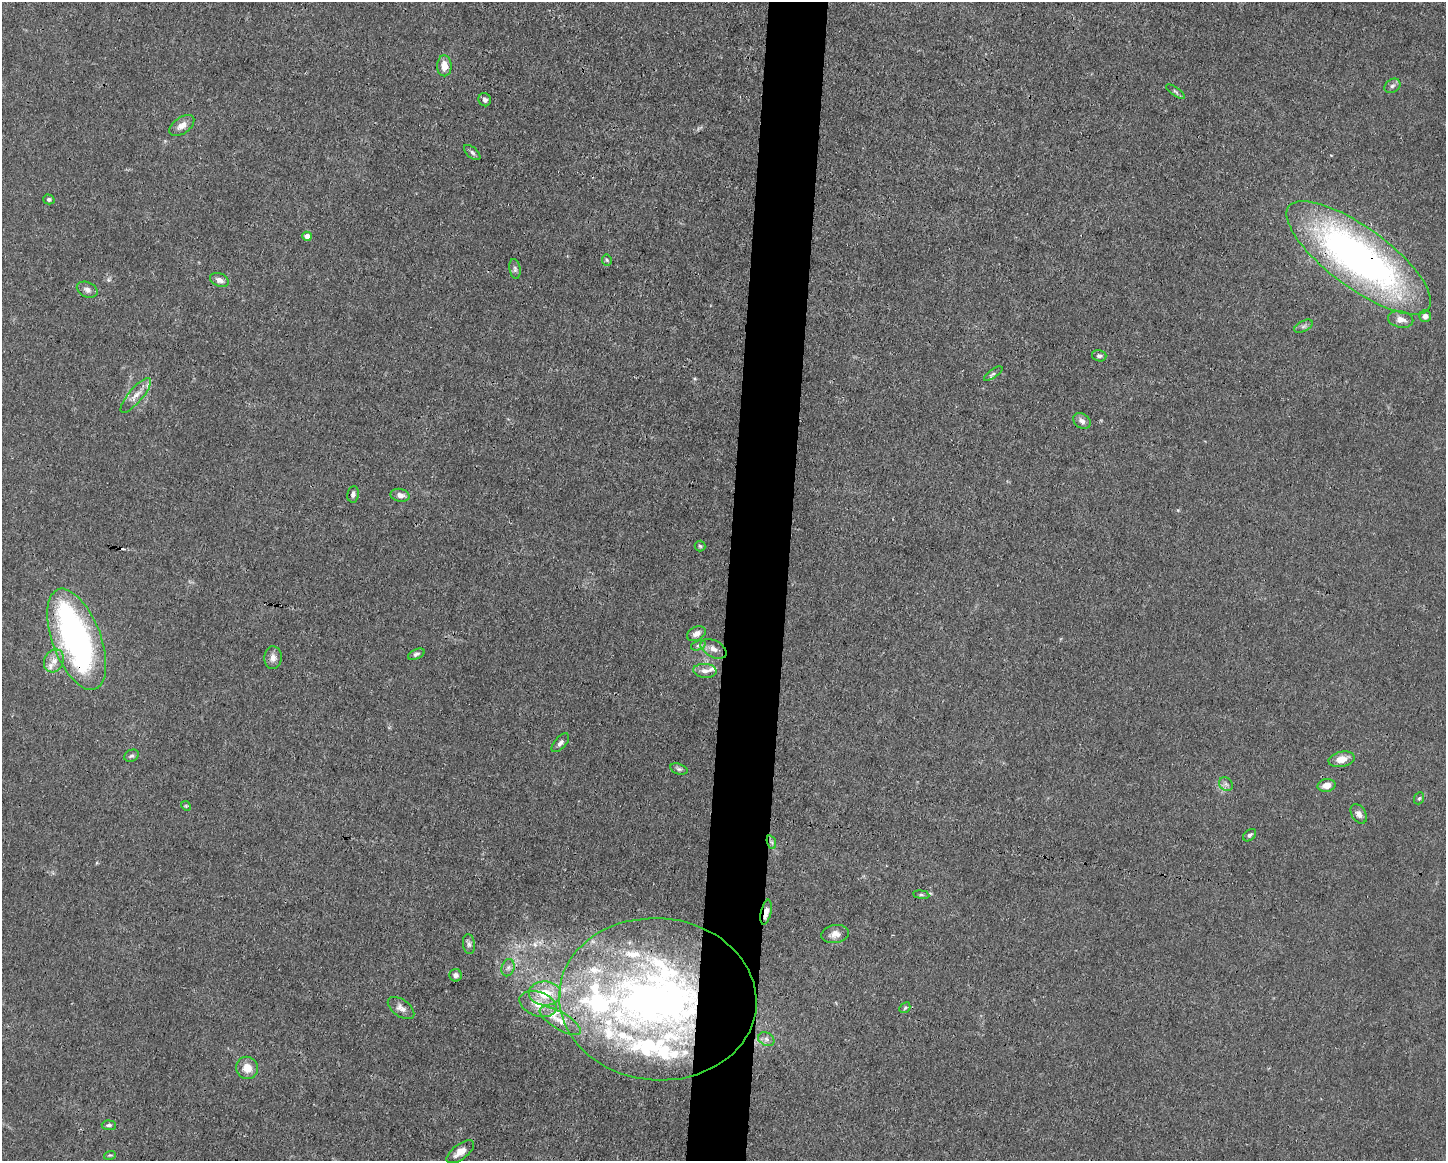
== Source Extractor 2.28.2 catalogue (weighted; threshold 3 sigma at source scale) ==
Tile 8 of 3 x 4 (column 2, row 3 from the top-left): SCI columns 1556-2999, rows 1161-2319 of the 4666 x 4638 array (HDU 1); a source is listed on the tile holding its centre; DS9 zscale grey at full resolution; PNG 1448 x 1163 px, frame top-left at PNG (2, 2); each listed source drawn as its Kron ellipse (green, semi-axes under 4 px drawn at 4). Shown black and unused: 4% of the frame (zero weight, under 3 of 4 exposures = <1% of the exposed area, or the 3 px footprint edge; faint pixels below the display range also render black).
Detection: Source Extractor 2.28.2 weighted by HDU 2 'WHT'; one run over the whole footprint, this tile lists its part. Background 0.0158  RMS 0.0025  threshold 0.011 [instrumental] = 3 sigma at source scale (4.5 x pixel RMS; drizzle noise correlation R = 1.50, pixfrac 1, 0.05/0.05 arcsec/px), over >= 5 px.
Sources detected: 78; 3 inside a brighter object's white glare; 1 cosmic-ray / hot-pixel residue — neither listed nor drawn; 15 inside a brighter listed object's ellipse — not listed separately; the other 59 listed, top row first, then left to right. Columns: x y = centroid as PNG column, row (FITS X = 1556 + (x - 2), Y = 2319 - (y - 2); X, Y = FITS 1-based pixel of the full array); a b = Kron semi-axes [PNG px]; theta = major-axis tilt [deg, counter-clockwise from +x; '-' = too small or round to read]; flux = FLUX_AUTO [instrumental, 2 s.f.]
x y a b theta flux
444 66 10 7 -89 2.7
1392 86 8 6 31 0.76
1175 91 11 4 -36 0.52
485 100 7 6 - 0.81
182 126 14 8 36 1.9
472 153 10 5 -42 0.68
49 199 6 5 - 0.56
307 236 5 4 - 2
1359 258 87 30 -36 120
607 260 5 5 - 0.33
515 269 10 5 -80 0.66
219 280 10 6 -22 1.5
87 290 11 7 -24 1.1
1425 316 6 5 - 1.2
1401 319 13 8 -11 1.9
1304 326 10 5 27 0.69
1099 356 7 5 -15 0.64
993 374 11 4 35 0.57
136 395 22 7 50 2.3
1082 421 9 7 -37 1.2
353 494 8 5 81 0.79
400 495 10 6 -11 1.3
700 546 5 5 - 0.4
696 634 10 6 27 1.4
77 639 53 24 -69 74
698 645 8 4 19 0.6
714 649 14 8 -28 1.8
416 654 9 5 24 0.61
273 658 11 8 87 1.3
54 661 12 9 65 1.9
705 671 12 7 -5 1.3
560 743 11 5 48 0.91
131 756 7 5 28 0.61
1341 759 13 7 12 2.9
679 769 9 5 -15 0.58
1226 784 7 6 - 0.71
1327 785 9 6 11 1.9
1419 798 6 5 - 0.38
186 806 5 4 - 0.28
1359 814 10 7 -59 1.2
1250 835 7 5 41 0.53
771 842 7 4 -69 0.57
921 895 8 4 -8 0.41
766 912 13 5 78 1.9
835 934 14 9 9 1.8
469 944 10 6 -82 0.83
508 968 9 6 74 0.94
455 975 6 6 - 1
545 993 16 12 -2 6.3
658 999 99 81 -5 160
538 1004 19 12 -19 3.8
401 1008 15 8 -34 1.6
905 1008 6 4 43 0.36
560 1021 23 8 -31 3
766 1039 8 6 -30 0.91
247 1068 11 10 - 3.1
109 1125 7 4 -4 0.59
460 1152 16 7 36 2.3
110 1155 6 3 16 0.3
Overlapping masked pixels (flux is a lower limit): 4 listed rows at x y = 1359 258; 77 639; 766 912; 658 999